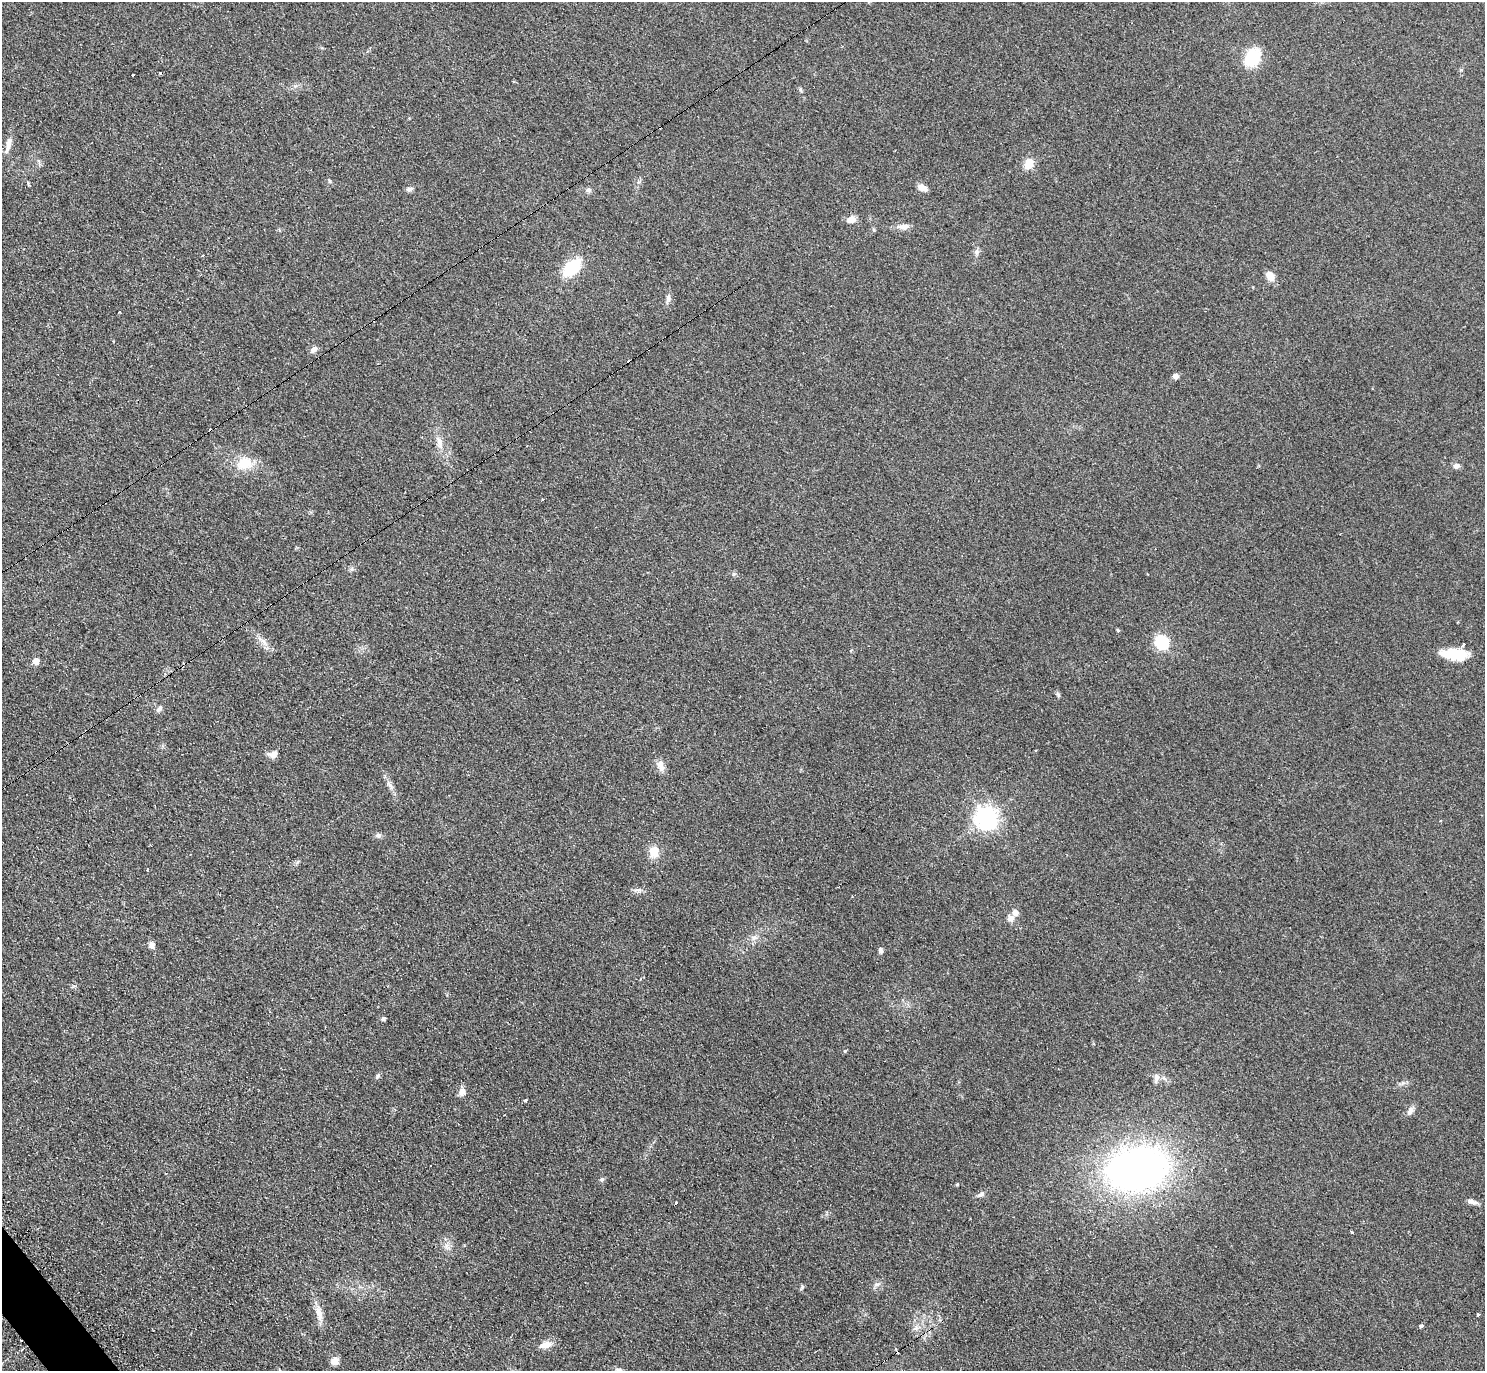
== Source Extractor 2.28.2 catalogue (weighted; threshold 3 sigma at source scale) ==
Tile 7 of 4 x 4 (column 3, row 2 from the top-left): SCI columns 2971-4453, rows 2896-4264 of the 5951 x 5939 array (HDU 1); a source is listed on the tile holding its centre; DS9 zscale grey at full resolution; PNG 1487 x 1373 px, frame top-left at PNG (2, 2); no overlay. Shown black and unused: <1% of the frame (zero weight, under 2 of 3 exposures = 2% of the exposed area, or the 3 px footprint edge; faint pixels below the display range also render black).
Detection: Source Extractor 2.28.2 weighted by HDU 2 'WHT'; one run over the whole footprint, this tile lists its part. Background 0.14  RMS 0.013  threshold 0.0567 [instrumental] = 3 sigma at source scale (4.5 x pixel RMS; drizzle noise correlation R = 1.50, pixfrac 1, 0.05/0.05 arcsec/px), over >= 5 px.
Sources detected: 73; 5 cosmic-ray / hot-pixel residue — not listed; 1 inside a brighter listed object's ellipse — not listed separately; the other 67 listed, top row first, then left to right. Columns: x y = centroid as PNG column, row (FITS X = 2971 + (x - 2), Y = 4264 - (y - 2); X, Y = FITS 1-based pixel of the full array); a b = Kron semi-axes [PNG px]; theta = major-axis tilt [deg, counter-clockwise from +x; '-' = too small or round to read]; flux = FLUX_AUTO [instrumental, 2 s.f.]
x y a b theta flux
1252 57 20 14 54 44
132 75 3 2 - 1.9
8 145 26 6 77 9.6
1029 164 12 9 64 15
329 181 6 4 -71 1.4
28 184 5 3 - 1.8
922 187 10 6 -25 9.1
409 189 8 6 3 3.5
588 190 8 6 13 3
851 220 12 8 11 8
904 226 16 7 6 7.2
976 252 7 7 - 3.6
202 255 3 3 - 1.2
572 267 16 10 44 65
1270 276 11 9 -60 11
668 298 10 6 85 4.4
119 312 3 2 - 2.1
314 349 9 7 45 4.9
1175 376 6 6 - 4.8
439 442 16 8 -77 9.2
244 463 21 17 20 26
1456 466 8 6 13 5
542 500 3 2 - 1.9
351 569 7 4 89 2.3
1118 630 4 4 - 1.8
263 641 11 6 -54 6.3
1162 642 6 6 - 190
1455 654 29 12 -5 36
36 661 5 5 - 13
1058 695 5 5 - 2.2
159 708 11 5 52 3.2
273 754 13 9 14 6.9
660 766 16 8 -71 8.7
390 785 13 5 -54 5.7
986 818 8 7 - 820
1441 821 3 3 - 1.5
378 835 7 6 - 3.4
654 852 13 11 73 16
148 869 4 2 - 0.85
638 890 14 4 -7 3.8
1015 912 6 6 - 8.2
1010 919 8 8 - 5.9
753 938 8 6 18 4.3
151 945 8 7 - 5.1
880 950 8 5 -82 3.4
383 1019 5 4 - 3.5
845 1051 4 4 - 1.7
377 1076 9 3 77 2
1156 1077 9 7 -78 5.5
462 1092 10 9 - 6.8
525 1101 3 3 - 19
1410 1110 11 7 74 5.3
1138 1169 50 35 10 650
602 1179 6 4 44 2
957 1184 4 3 - 1.4
981 1194 10 5 31 3.4
1472 1202 14 5 -13 5.4
676 1203 3 3 - 6
1351 1231 3 3 - 5
877 1284 7 4 18 2.7
802 1287 8 4 65 2.1
319 1313 25 8 -76 13
1478 1315 3 3 - 6.4
1421 1326 4 3 - 22
546 1345 14 8 15 12
335 1361 8 7 - 10
619 1370 10 6 -18 4.2
Isophote crosses this tile's border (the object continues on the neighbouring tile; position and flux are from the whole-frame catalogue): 1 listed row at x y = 619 1370